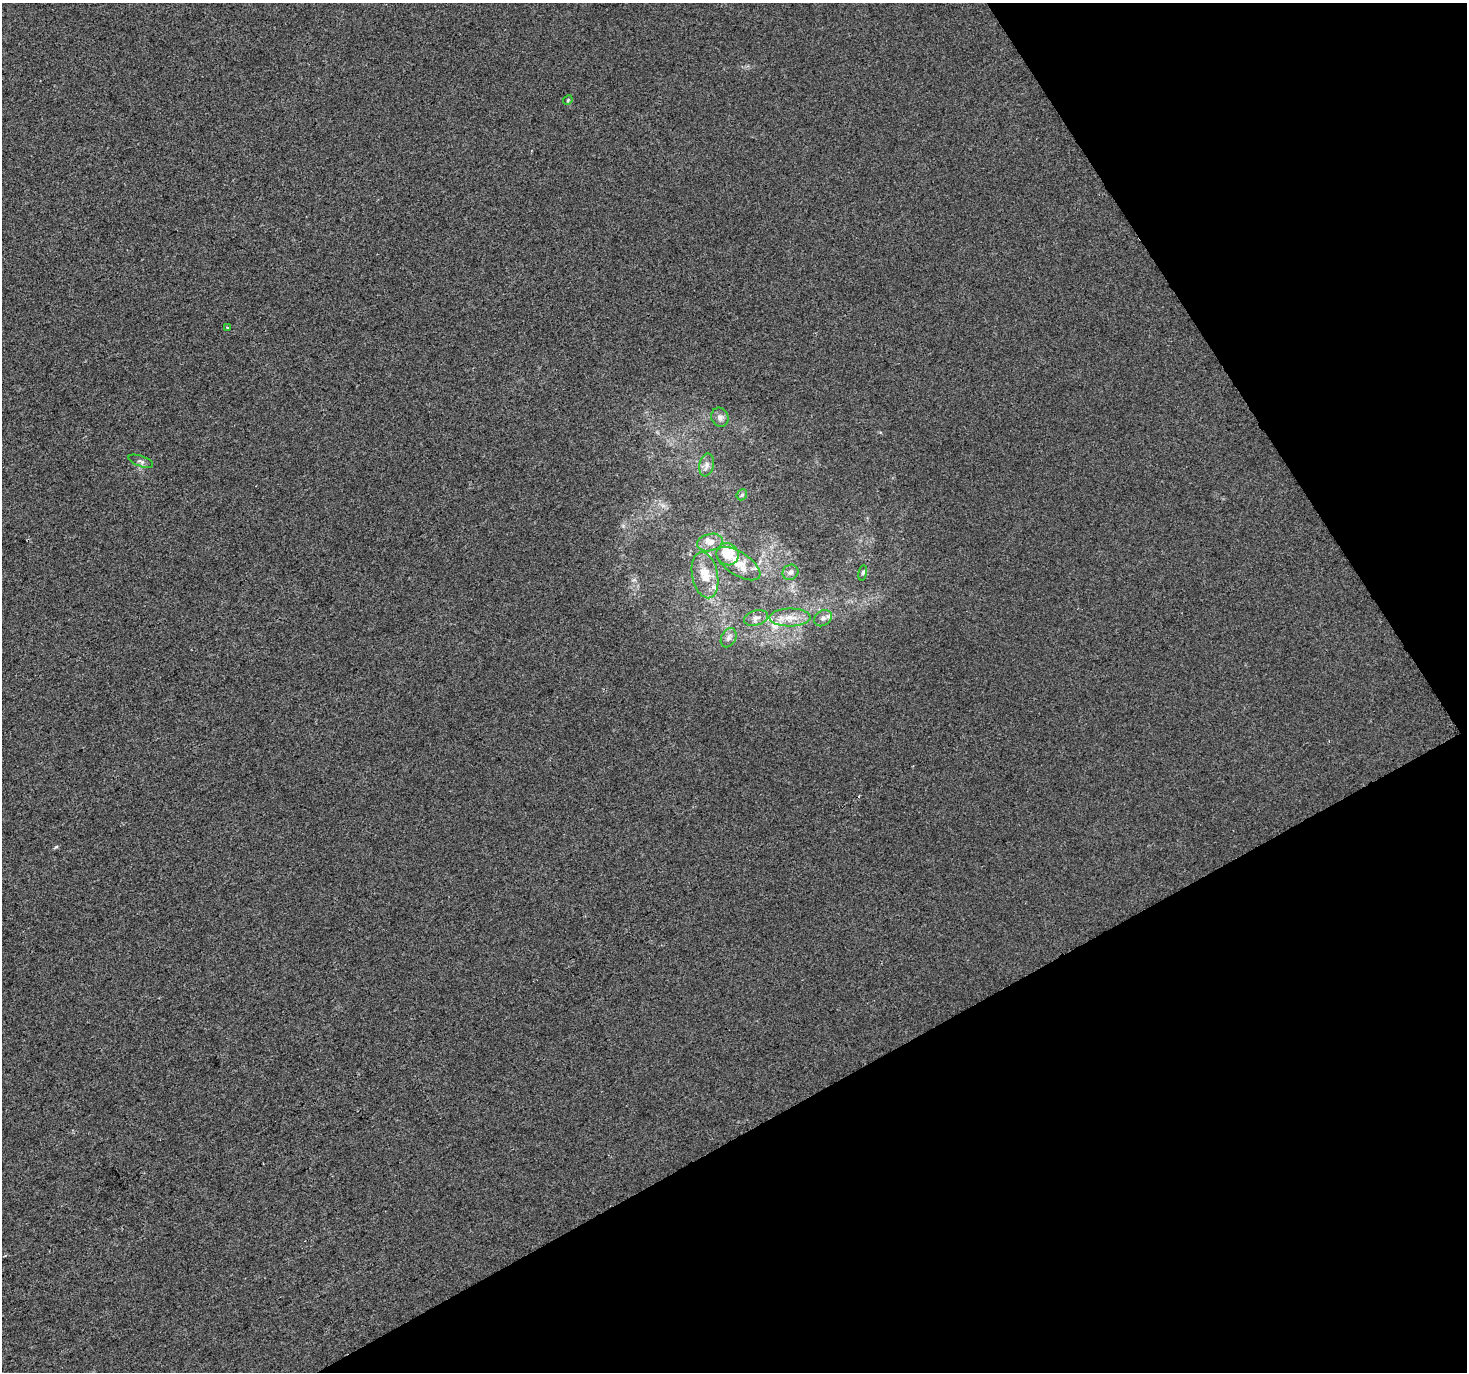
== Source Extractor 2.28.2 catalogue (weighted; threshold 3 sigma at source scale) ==
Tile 12 of 4 x 4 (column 4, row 3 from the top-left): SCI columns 4399-5863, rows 1545-2914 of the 5863 x 5767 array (HDU 1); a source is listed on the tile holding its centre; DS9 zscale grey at full resolution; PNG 1469 x 1374 px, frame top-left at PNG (2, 3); each listed source drawn as its Kron ellipse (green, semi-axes under 4 px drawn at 4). Shown black and unused: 27% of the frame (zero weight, under 2 of 3 exposures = <1% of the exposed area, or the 3 px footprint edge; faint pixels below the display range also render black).
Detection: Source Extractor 2.28.2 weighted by HDU 2 'WHT'; one run over the whole footprint, this tile lists its part. Background -6.70e-04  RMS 0.0055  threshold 0.0249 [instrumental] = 3 sigma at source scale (4.5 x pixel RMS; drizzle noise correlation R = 1.50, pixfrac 1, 0.0396/0.0396 arcsec/px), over >= 5 px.
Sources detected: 21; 5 inside a brighter listed object's ellipse — not listed separately; the other 16 listed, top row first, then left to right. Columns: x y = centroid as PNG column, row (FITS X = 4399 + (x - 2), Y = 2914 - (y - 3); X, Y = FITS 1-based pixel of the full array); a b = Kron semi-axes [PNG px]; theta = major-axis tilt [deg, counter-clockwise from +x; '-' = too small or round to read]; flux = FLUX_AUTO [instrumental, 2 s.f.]
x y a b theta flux
568 100 5 4 - 0.67
227 328 3 3 - 1.1
720 417 10 8 -67 2.5
141 461 13 5 -20 1.6
707 465 11 7 79 2.8
742 495 6 5 - 0.92
710 543 13 8 13 3.8
728 554 11 10 - 13
738 564 25 11 -33 9
790 572 8 7 - 2
863 573 8 4 81 1
705 575 23 13 -79 11
756 618 12 7 15 2.6
790 618 20 9 1 7.4
823 618 9 7 36 2.4
729 638 10 7 61 2.2
Unlisted compact peaks at least as high as the median listed source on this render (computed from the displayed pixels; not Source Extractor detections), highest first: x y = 56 847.